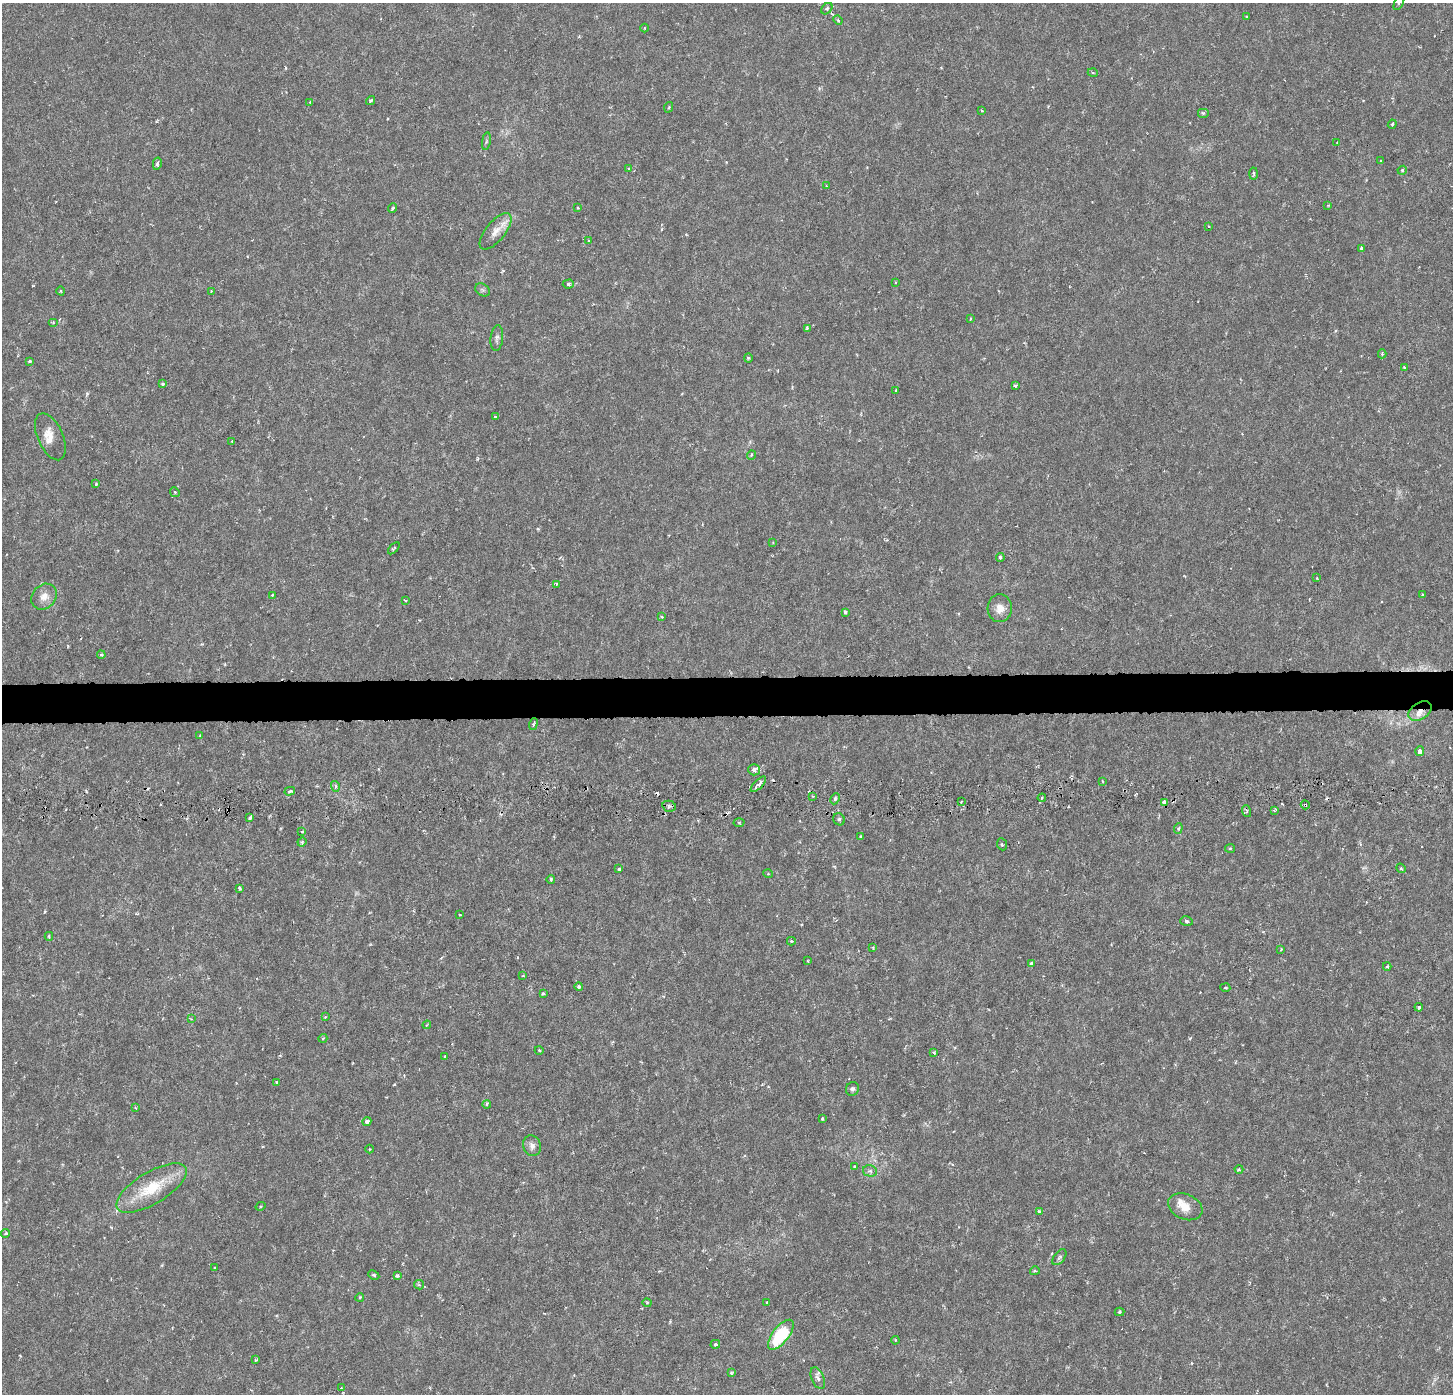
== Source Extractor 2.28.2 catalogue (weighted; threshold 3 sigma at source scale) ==
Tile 5 of 3 x 3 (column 2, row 2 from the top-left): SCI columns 1484-2934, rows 1707-3098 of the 4384 x 4706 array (HDU 1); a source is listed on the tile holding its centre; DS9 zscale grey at full resolution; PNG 1455 x 1396 px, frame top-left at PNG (2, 3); each listed source drawn as its Kron ellipse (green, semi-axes under 4 px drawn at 4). Shown black and unused: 3% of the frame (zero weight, under 3 of 6 exposures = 4% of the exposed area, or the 3 px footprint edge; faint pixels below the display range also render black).
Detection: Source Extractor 2.28.2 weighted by HDU 2 'WHT'; one run over the whole footprint, this tile lists its part. Background 8.99e-04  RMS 8.5e-04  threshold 0.00348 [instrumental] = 3 sigma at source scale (4.09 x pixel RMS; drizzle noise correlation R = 1.36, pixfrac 0.8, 0.0396/0.0396 arcsec/px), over >= 5 px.
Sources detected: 157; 7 cosmic-ray / hot-pixel residue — neither listed nor drawn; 2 inside a brighter listed object's ellipse — not listed separately; the other 148 listed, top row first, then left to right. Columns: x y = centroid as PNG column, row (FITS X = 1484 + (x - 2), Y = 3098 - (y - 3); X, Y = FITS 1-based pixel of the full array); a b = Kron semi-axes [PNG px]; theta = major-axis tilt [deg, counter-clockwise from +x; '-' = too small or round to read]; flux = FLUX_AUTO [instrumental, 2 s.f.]
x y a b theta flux
1399 3 8 3 63 0.14
827 9 6 4 47 0.15
1246 17 4 3 - 0.073
838 20 5 4 - 0.12
644 28 4 3 - 0.061
1093 73 5 3 - 0.081
371 100 5 4 - 0.13
310 103 3 2 - 0.13
669 107 5 3 - 0.086
982 111 4 3 - 0.088
1203 113 6 5 - 0.14
1392 124 4 4 - 0.11
486 141 9 4 81 0.15
1337 142 3 2 - 0.05
1381 161 3 3 - 0.068
157 164 6 4 78 0.21
629 169 4 3 - 0.061
1402 170 5 4 - 0.12
1253 173 6 4 87 0.13
826 186 4 2 - 0.061
1328 205 4 2 - 0.058
393 208 4 3 - 0.15
578 208 3 3 - 0.072
1209 226 3 2 - 0.071
496 231 22 9 50 0.91
589 241 4 3 - 0.11
1361 248 4 3 - 0.17
896 282 4 3 - 0.075
568 284 5 4 - 0.13
483 290 8 6 -35 0.16
61 291 4 3 - 0.073
211 291 3 2 - 0.065
970 319 4 2 - 0.069
53 322 5 3 - 0.082
807 328 3 3 - 0.19
497 338 13 6 84 0.26
1382 354 4 3 - 0.11
748 358 4 4 - 0.09
30 361 3 3 - 0.14
1404 367 3 3 - 0.093
163 384 3 3 - 0.13
1016 386 3 3 - 0.17
896 390 3 2 - 0.065
495 417 4 3 - 0.18
50 437 25 12 -66 0.98
232 441 2 2 - 0.045
751 455 5 3 - 0.078
96 484 4 3 - 0.097
175 492 5 4 - 0.1
773 542 3 3 - 0.056
394 548 7 3 45 0.093
1000 557 4 4 - 0.15
1317 578 4 4 - 0.081
556 584 3 3 - 0.19
1422 594 3 3 - 0.085
272 595 3 3 - 0.074
44 597 14 11 47 0.69
405 600 3 2 - 0.065
1000 608 14 12 86 0.77
845 612 3 3 - 0.13
662 617 3 3 - 0.09
101 655 4 3 - 0.12
1420 711 13 8 32 0.74
533 724 6 3 71 0.11
200 736 3 3 - 0.072
1420 751 5 3 - 0.34
754 770 6 5 - 0.3
1102 781 3 2 - 0.066
758 784 10 4 45 0.4
335 786 5 3 - 0.13
290 791 5 4 - 0.13
813 796 3 3 - 0.071
1042 798 4 3 - 0.11
835 799 6 4 64 0.14
961 802 3 2 - 0.074
1165 802 3 3 - 0.96
1305 805 4 4 - 0.098
669 806 7 5 -14 0.2
1274 810 3 3 - 0.096
1246 811 6 3 -71 0.12
250 817 3 3 - 0.33
839 819 6 5 - 0.17
739 823 5 3 - 0.078
1178 828 5 4 - 0.13
302 831 4 2 - 0.063
861 837 4 3 - 0.1
302 842 5 4 - 0.099
1002 844 6 5 - 0.13
1230 848 5 4 - 0.097
1401 868 5 4 - 0.11
619 869 4 4 - 0.12
768 874 5 3 - 0.078
551 879 4 3 - 0.13
239 888 4 3 - 0.12
460 915 3 2 - 0.061
1186 921 6 4 -16 0.14
49 936 4 3 - 0.092
791 941 4 3 - 0.12
873 948 3 2 - 0.094
1281 949 3 3 - 0.077
808 961 3 2 - 0.057
1031 963 3 3 - 0.21
1387 967 4 3 - 0.11
523 976 3 2 - 0.073
579 987 4 4 - 0.14
1225 988 5 2 - 0.069
543 994 4 3 - 0.15
1419 1007 4 4 - 0.16
325 1017 4 3 - 0.071
191 1019 4 4 - 0.079
427 1025 4 3 - 0.078
323 1038 4 3 - 0.071
539 1050 4 3 - 0.069
934 1052 4 3 - 0.12
445 1057 3 2 - 0.088
276 1082 3 3 - 0.11
852 1089 7 6 - 0.23
487 1104 4 3 - 0.16
135 1108 4 3 - 0.081
822 1119 3 3 - 0.15
367 1121 4 4 - 0.28
532 1146 10 8 -69 0.39
369 1149 4 3 - 0.061
855 1166 3 3 - 0.086
1239 1169 4 4 - 0.095
870 1171 7 5 -13 0.2
152 1188 40 16 31 3.1
261 1206 5 3 - 0.091
1185 1207 18 12 -23 0.99
1039 1211 4 3 - 0.2
6 1233 4 4 - 0.15
1059 1257 9 5 53 0.19
215 1267 3 2 - 0.078
1035 1271 5 4 - 0.12
374 1275 6 4 -27 0.12
397 1275 4 4 - 0.17
419 1285 5 4 - 0.12
360 1297 4 3 - 0.11
767 1302 3 3 - 0.099
647 1303 4 4 - 0.085
1119 1312 5 4 - 0.094
781 1335 18 8 52 4.4
895 1340 4 3 - 0.08
715 1344 5 4 - 0.17
256 1360 4 3 - 0.085
731 1373 4 3 - 0.14
818 1378 11 6 -67 0.31
341 1388 2 2 - 0.052
Overlapping masked pixels (flux is a lower limit): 3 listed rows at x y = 1420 711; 1165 802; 1305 805
Isophote crosses this tile's border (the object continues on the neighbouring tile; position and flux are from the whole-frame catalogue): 1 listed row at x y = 1399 3
Unlisted compact peaks at least as high as the median listed source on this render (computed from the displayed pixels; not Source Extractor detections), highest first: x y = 87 394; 1190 1038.